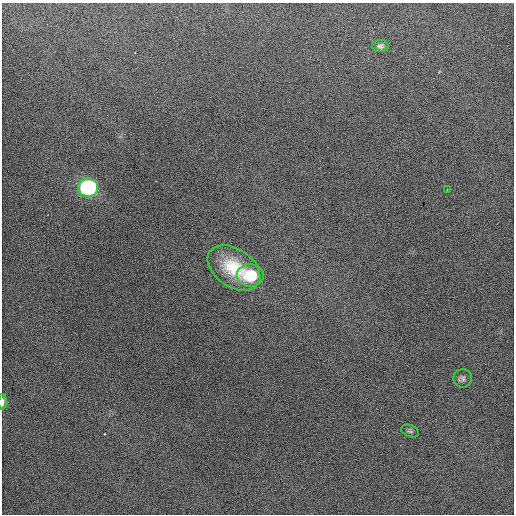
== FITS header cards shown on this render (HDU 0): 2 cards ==
NAXIS1  =                  512 / Axis length
NAXIS2  =                  512 / Axis length

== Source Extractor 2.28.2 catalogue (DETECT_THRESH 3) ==
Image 512 x 512 px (HDU 0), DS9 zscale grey, 1 PNG px = 1 image px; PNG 516 x 516 px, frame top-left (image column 1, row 512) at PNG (2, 3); each listed source drawn as its Kron ellipse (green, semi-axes under 4 px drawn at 4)
Background 473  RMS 2.5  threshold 7.48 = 3 sigma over >= 5 px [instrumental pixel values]
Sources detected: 8; all 8 listed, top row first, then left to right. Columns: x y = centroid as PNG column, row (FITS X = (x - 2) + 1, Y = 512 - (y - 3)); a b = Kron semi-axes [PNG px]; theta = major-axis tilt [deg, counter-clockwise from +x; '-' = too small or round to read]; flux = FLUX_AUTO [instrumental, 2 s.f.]
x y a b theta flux
381 46 8 6 1 490
88 188 10 9 - 29000
447 190 2 2 - 100
234 268 29 19 -34 6900
250 275 13 11 -2 6700
463 378 9 9 - 620
3 402 8 3 89 480
410 431 9 6 -22 410
At the frame edge (FLAGS 8, measured only in part): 1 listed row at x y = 3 402